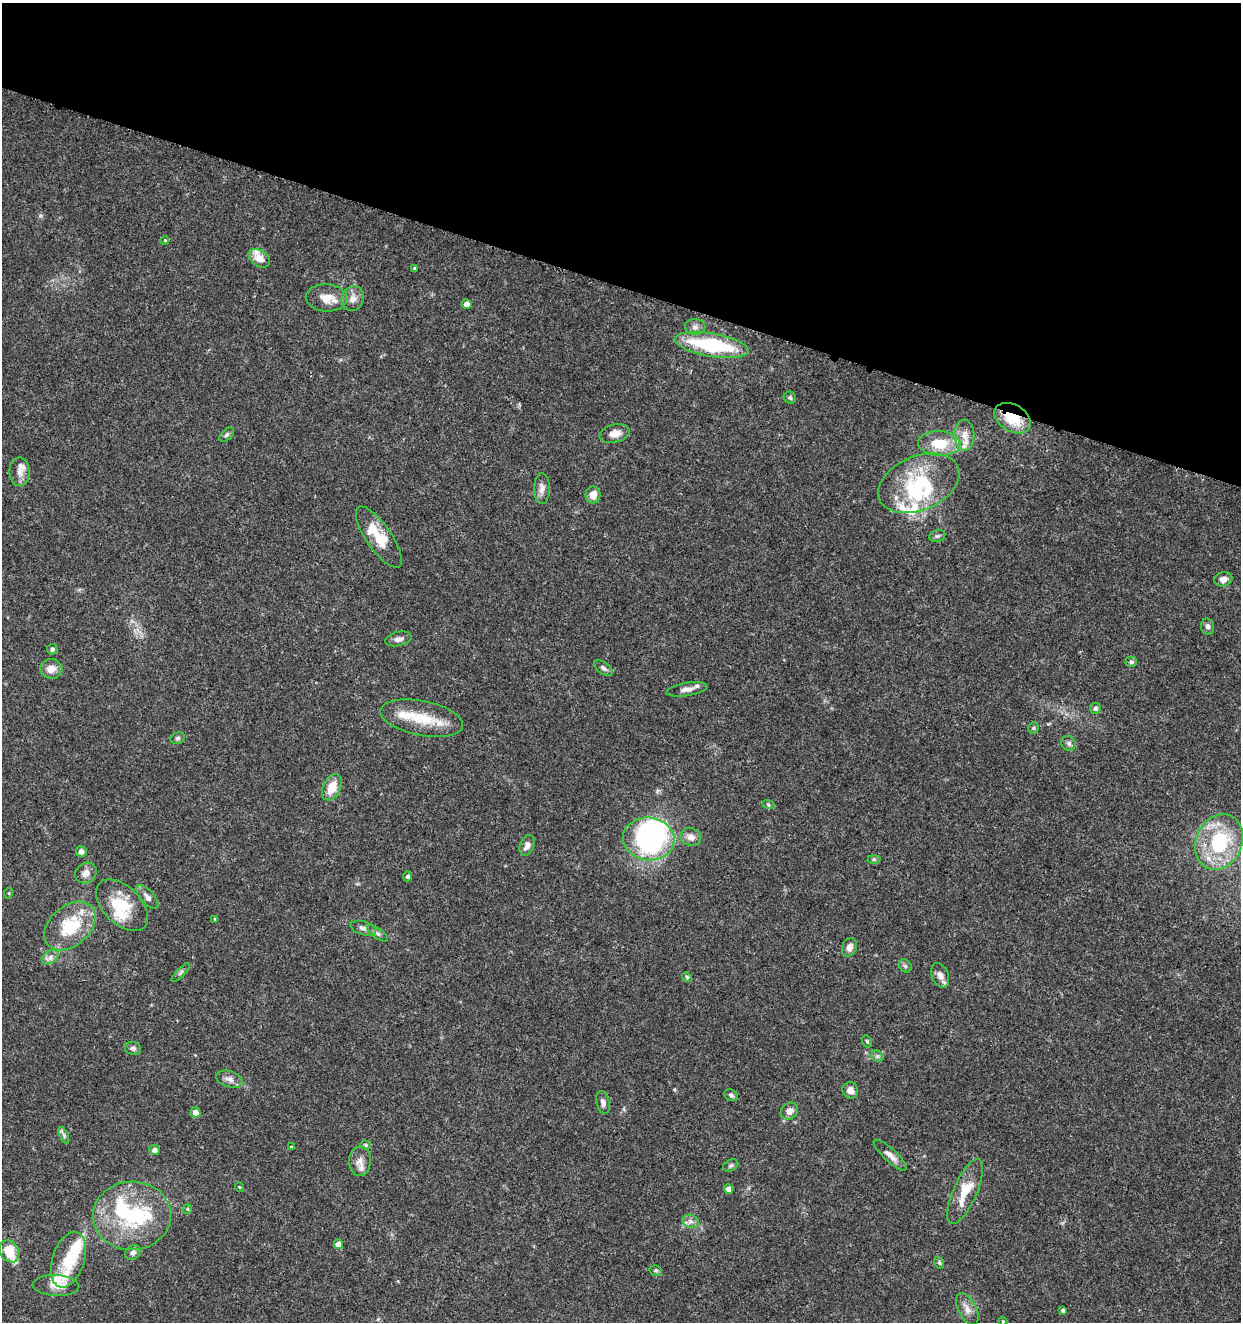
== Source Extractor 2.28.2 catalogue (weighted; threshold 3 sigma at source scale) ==
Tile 2 of 4 x 4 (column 2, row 1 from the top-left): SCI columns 1522-2760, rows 3966-5285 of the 5461 x 5295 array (HDU 1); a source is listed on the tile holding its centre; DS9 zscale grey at full resolution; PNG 1243 x 1324 px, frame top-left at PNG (2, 3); each listed source drawn as its Kron ellipse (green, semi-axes under 4 px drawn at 4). Shown black and unused: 22% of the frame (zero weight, under 3 of 5 exposures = <1% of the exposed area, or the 3 px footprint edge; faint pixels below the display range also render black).
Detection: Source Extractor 2.28.2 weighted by HDU 2 'WHT'; one run over the whole footprint, this tile lists its part. Background 0.0329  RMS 0.0024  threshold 0.011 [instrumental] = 3 sigma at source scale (4.5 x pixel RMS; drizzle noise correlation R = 1.50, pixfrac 1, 0.0396/0.0396 arcsec/px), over >= 5 px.
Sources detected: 105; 2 inside a brighter object's white glare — neither listed nor drawn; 15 inside a brighter listed object's ellipse — not listed separately; the other 88 listed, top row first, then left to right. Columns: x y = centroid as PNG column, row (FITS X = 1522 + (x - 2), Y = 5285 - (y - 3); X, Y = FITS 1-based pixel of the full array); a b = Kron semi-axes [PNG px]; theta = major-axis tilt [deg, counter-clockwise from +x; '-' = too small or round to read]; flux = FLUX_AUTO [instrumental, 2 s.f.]
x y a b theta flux
165 240 4 3 - 0.2
259 258 12 8 -34 2.5
415 268 4 3 - 0.37
326 298 21 13 -4 3.3
353 298 12 11 - 1.8
467 304 5 4 - 1.6
695 327 10 8 -5 1.1
712 345 37 11 -10 21
790 398 6 6 - 0.53
1013 418 20 13 -31 7.7
615 434 15 9 14 2.4
227 435 9 5 44 0.57
964 435 15 10 -89 2.3
939 443 21 12 -2 6.6
20 472 14 10 89 1.9
919 483 42 27 23 19
542 488 15 8 89 1.5
593 495 8 7 - 2.5
937 536 8 5 16 0.53
379 537 36 12 -55 7
1223 579 9 7 15 1.5
1208 627 8 6 -76 0.73
398 639 13 7 12 1.2
52 649 5 5 - 0.59
1131 662 6 5 - 0.47
603 668 11 6 -36 0.89
51 669 11 10 - 2.4
687 689 21 6 9 1.7
1095 708 5 5 - 0.72
422 718 42 17 -11 9.3
1033 728 6 5 - 0.38
178 738 7 5 17 0.56
1069 743 8 7 - 0.68
332 787 14 9 65 4.1
768 804 6 4 -20 0.36
691 837 10 9 - 1.6
649 839 26 21 -8 47
1219 842 29 23 65 17
527 845 11 7 68 1.3
81 851 5 5 - 1
874 859 6 4 -2 0.35
86 873 11 9 38 1.8
408 876 5 4 - 0.7
9 893 5 3 - 0.24
147 897 15 6 -48 1.2
122 905 31 18 -45 8.2
215 919 3 3 - 0.29
70 926 29 20 41 12
363 928 13 7 -16 1.1
378 933 12 5 -35 0.77
849 947 9 7 64 1.5
50 957 9 6 37 0.99
905 966 7 5 -46 0.53
181 973 12 2 45 0.46
940 975 13 8 -69 1.5
687 977 5 4 - 0.32
867 1041 6 4 -69 0.35
133 1048 8 6 -15 0.64
877 1056 6 5 - 0.52
229 1079 14 8 -17 1.4
850 1090 8 7 - 1.6
731 1095 7 5 -27 0.53
603 1102 12 6 -76 1.1
789 1111 9 7 39 1.6
196 1112 5 5 - 2
64 1135 9 4 -67 0.59
366 1145 5 4 - 0.42
291 1147 4 4 - 0.26
154 1150 5 5 - 1.4
890 1155 22 6 -43 1.9
360 1161 15 11 89 2
731 1165 8 5 29 0.54
239 1187 5 3 - 0.19
728 1189 4 4 - 1.9
965 1191 35 12 66 6.6
187 1209 5 4 - 0.31
132 1216 39 34 2 23
690 1221 8 6 -18 0.97
339 1244 5 4 - 2.4
9 1251 12 9 -61 5.9
133 1252 8 7 - 1
68 1260 29 16 71 8.7
939 1263 6 5 - 0.42
656 1270 6 5 - 0.46
56 1286 23 10 -2 3
967 1309 17 9 -62 1.9
1063 1310 3 3 - 0.5
1003 1321 4 3 - 0.25
Overlapping masked pixels (flux is a lower limit): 1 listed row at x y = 1013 418